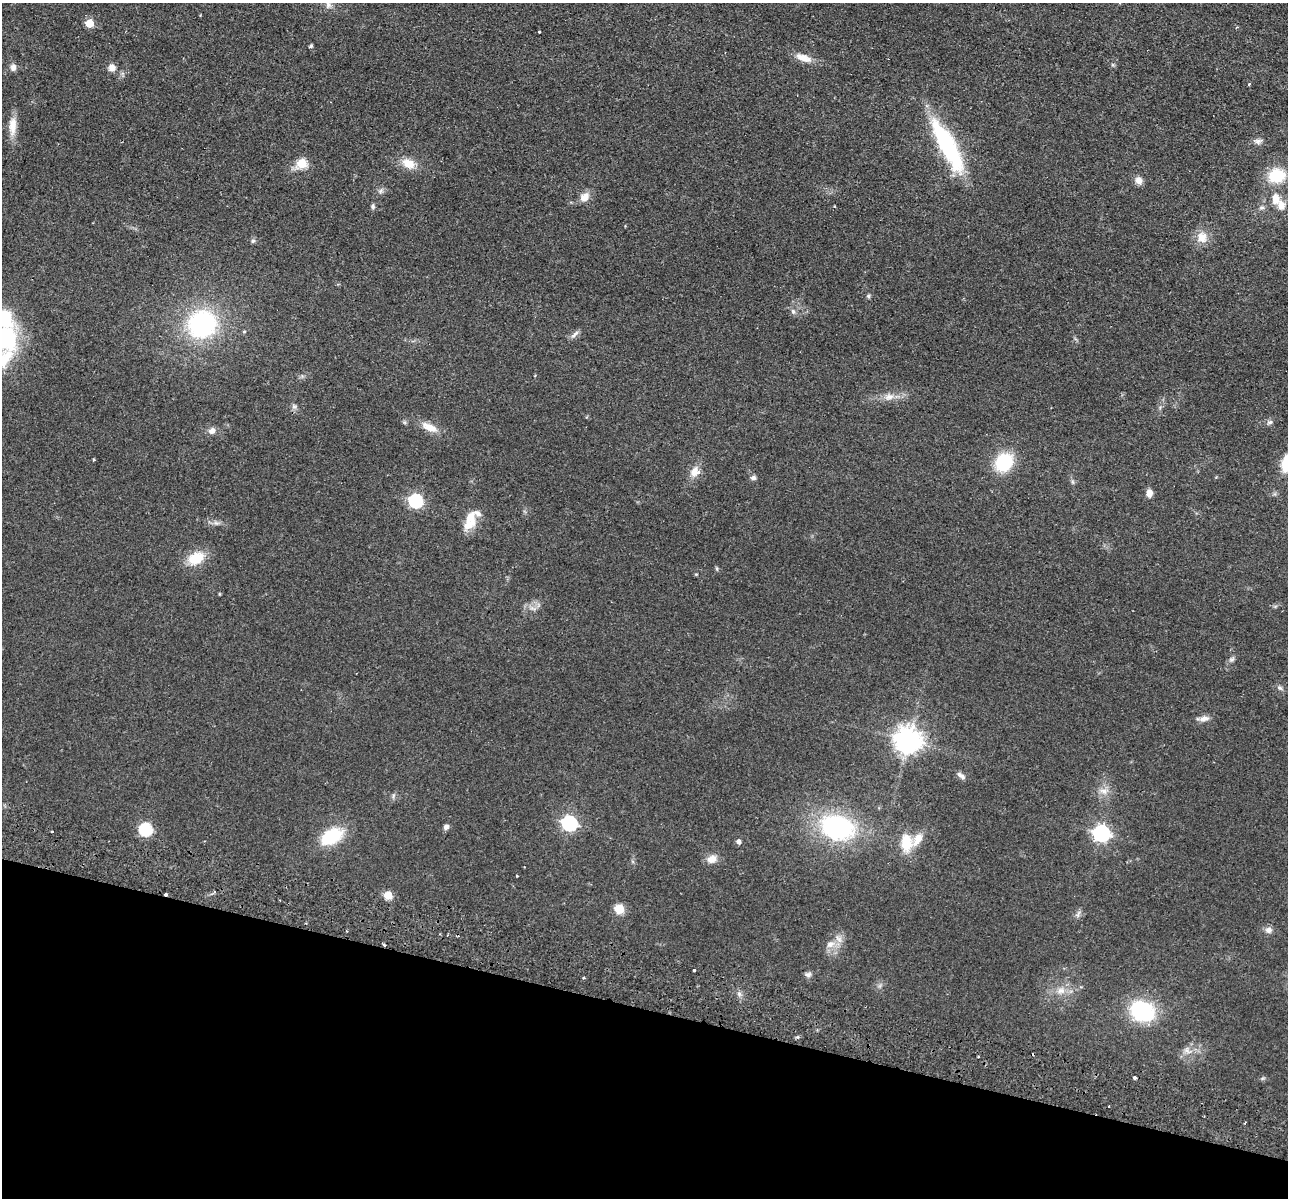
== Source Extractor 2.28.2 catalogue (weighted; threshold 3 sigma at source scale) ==
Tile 15 of 4 x 4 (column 3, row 4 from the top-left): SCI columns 2590-3875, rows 186-1381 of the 5179 x 5279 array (HDU 1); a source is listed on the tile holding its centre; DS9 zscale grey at full resolution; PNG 1290 x 1200 px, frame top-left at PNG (2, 3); no overlay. Shown black and unused: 16% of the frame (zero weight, under 2 of 3 exposures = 3% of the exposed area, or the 3 px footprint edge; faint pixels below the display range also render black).
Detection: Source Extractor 2.28.2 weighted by HDU 2 'WHT'; one run over the whole footprint, this tile lists its part. Background 0.0944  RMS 0.01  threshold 0.0453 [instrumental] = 3 sigma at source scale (4.5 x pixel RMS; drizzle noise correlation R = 1.50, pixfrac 1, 0.05/0.05 arcsec/px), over >= 5 px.
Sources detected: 91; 3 cosmic-ray / hot-pixel residue — not listed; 5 inside a brighter listed object's ellipse — not listed separately; the other 83 listed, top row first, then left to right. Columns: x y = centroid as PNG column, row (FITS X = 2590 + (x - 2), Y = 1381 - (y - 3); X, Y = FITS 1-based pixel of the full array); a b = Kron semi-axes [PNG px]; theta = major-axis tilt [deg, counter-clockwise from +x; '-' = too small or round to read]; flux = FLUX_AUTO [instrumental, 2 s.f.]
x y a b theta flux
328 5 11 8 -79 4.8
89 23 5 5 - 29
1237 27 4 3 - 1
539 32 3 3 - 2.1
311 46 4 3 - 1.7
803 58 21 9 -17 11
13 67 9 7 81 4.5
112 68 9 8 - 5.7
1249 84 3 2 - 2.7
12 126 26 10 87 13
1257 141 10 8 -24 3.9
947 146 64 16 -62 110
408 163 18 12 -29 15
302 164 6 5 - 50
1277 176 18 15 8 34
1138 180 9 8 - 6.5
381 191 8 6 23 2.8
585 197 14 10 51 8.7
1275 199 14 10 89 11
373 206 7 5 83 2.1
1262 208 8 4 8 2.2
1202 237 15 13 -67 13
253 241 6 5 - 1.9
868 296 5 5 - 1.5
793 311 8 5 -63 2.5
202 324 28 26 33 130
244 331 4 4 - 1.2
574 334 14 5 43 3.8
2 338 31 27 4 130
889 397 15 9 12 8
294 406 7 6 - 2.6
1270 422 8 6 16 2.6
430 427 21 9 -24 12
212 431 9 8 - 4.9
94 460 3 3 - 1
1004 462 14 12 46 65
1286 463 14 8 75 36
695 472 14 12 23 9.7
753 478 7 6 - 2.7
1073 482 6 4 -71 1.6
1149 493 8 6 87 6.8
416 501 6 6 - 150
470 518 20 15 -88 16
196 558 18 13 24 25
717 569 6 4 -72 1.3
696 574 4 4 - 0.95
533 608 10 4 -14 3.1
1232 659 8 6 16 2.5
1279 688 7 6 - 2.4
1204 718 14 7 7 5.9
908 741 8 8 - 1100
961 775 14 5 -37 4.3
1104 791 13 7 -10 6.9
393 796 7 4 72 1.8
569 823 7 6 - 230
446 827 7 6 - 3.3
837 827 33 23 -17 140
145 829 6 6 - 120
52 831 3 3 - 2.4
1101 833 7 7 - 320
331 836 24 15 30 46
918 839 20 9 57 13
738 842 5 4 - 4.2
906 843 20 11 -87 25
712 859 11 9 21 9.4
214 891 4 4 - 1.2
166 894 3 3 - 5.3
388 895 5 5 - 29
619 909 5 5 - 49
1078 914 8 4 54 2.6
1268 930 9 8 - 4.7
830 944 13 8 21 8
384 945 4 3 - 1.3
694 970 3 3 - 4.1
808 974 9 6 -2 2.9
584 978 3 3 - 1.6
1061 991 11 9 1 7.7
739 994 7 4 73 2.3
1142 1011 20 16 -20 92
1187 1050 11 7 -55 4.9
978 1057 2 2 - 1.3
1134 1078 3 3 - 4.2
1109 1106 2 2 - 0.94
Overlapping masked pixels (flux is a lower limit): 2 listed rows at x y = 166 894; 384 945
Isophote crosses this tile's border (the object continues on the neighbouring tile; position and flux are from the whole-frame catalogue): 3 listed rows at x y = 328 5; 2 338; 1286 463